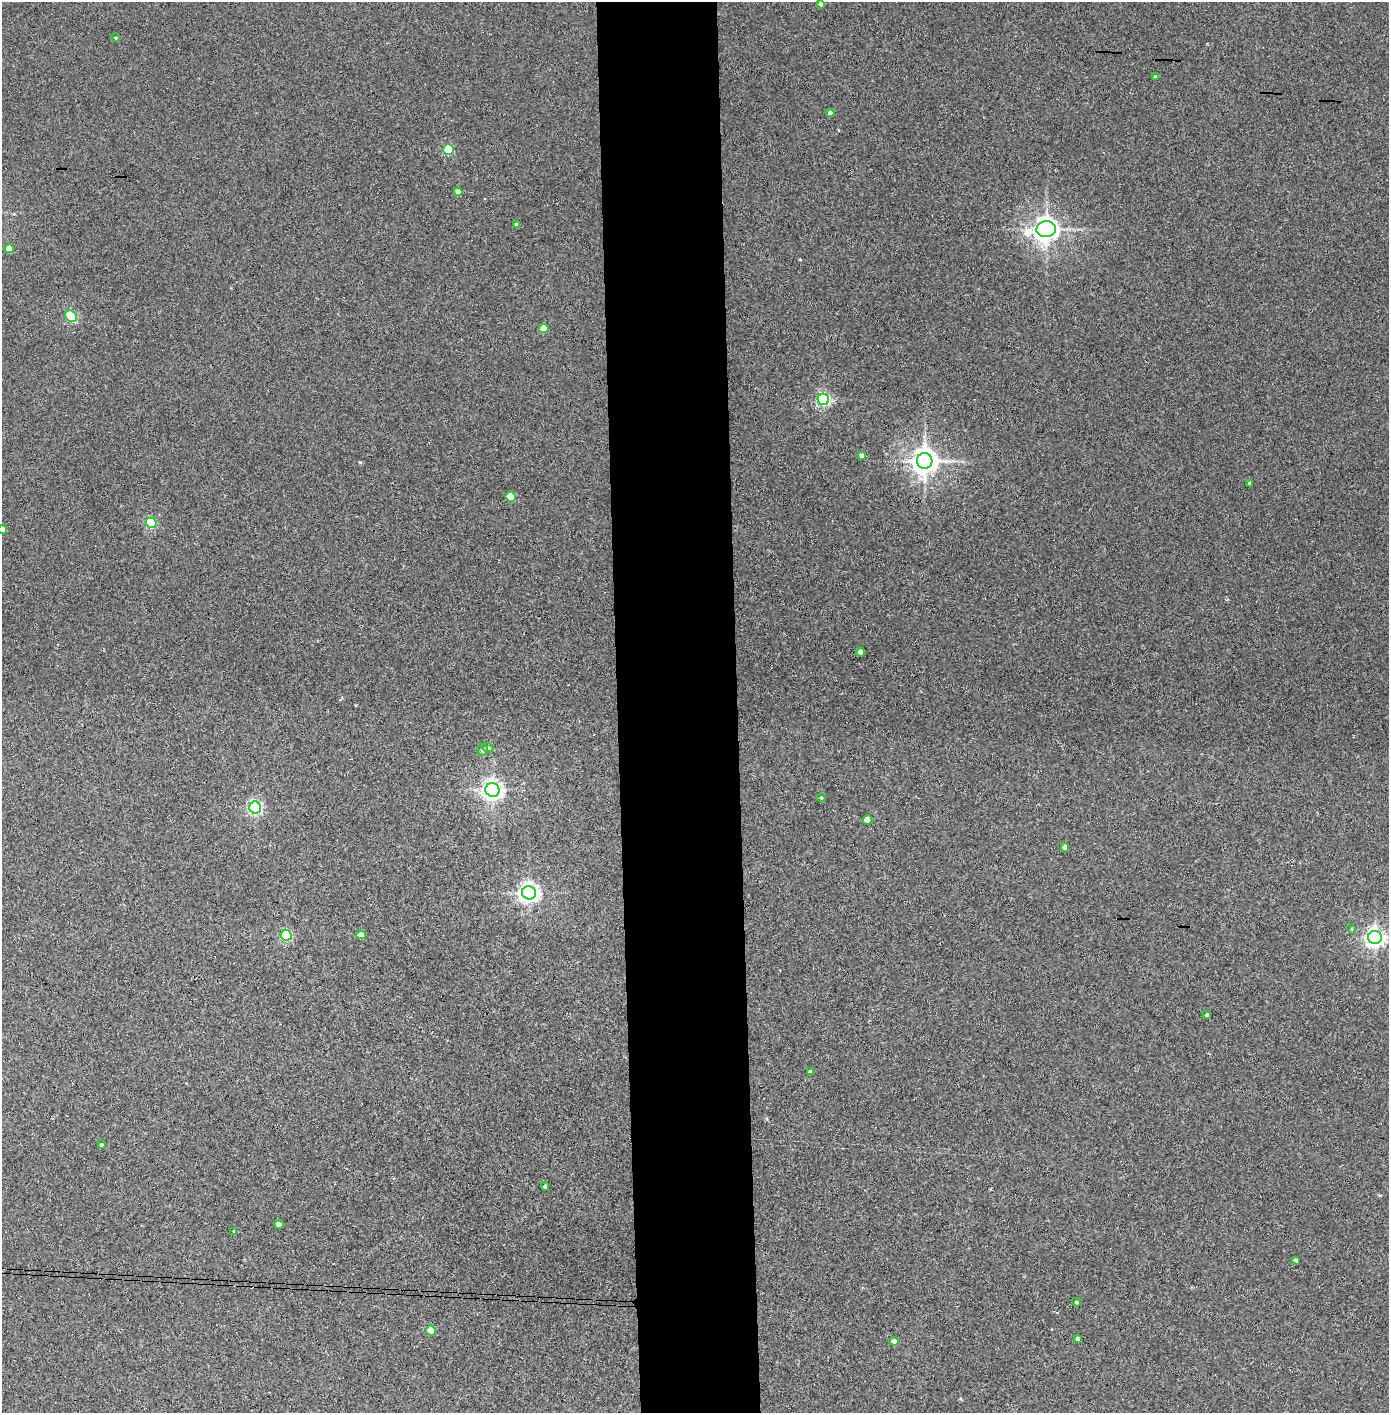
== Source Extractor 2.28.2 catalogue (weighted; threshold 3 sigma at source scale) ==
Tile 5 of 3 x 3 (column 2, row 2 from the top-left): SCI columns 1468-2854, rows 1415-2825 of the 4321 x 4242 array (HDU 1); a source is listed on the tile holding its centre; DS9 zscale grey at full resolution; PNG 1391 x 1415 px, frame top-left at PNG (2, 2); each listed source drawn as its Kron ellipse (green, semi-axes under 4 px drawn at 4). Shown black and unused: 9% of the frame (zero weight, under 3 of 4 exposures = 6% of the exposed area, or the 3 px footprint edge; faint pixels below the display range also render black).
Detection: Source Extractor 2.28.2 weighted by HDU 2 'WHT'; one run over the whole footprint, this tile lists its part. Background 0.0767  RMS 0.0062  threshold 0.0277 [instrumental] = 3 sigma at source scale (4.5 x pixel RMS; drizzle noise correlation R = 1.50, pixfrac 1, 0.05/0.05 arcsec/px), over >= 5 px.
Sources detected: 42; all 42 listed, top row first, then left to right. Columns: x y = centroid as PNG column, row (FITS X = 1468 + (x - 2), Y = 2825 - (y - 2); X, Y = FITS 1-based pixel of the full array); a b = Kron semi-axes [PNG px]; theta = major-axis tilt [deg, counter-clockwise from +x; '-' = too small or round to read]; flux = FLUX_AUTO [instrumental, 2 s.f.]
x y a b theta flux
821 4 4 3 - 1.4
116 38 4 3 - 0.54
1156 77 4 4 - 1.4
830 113 4 4 - 1.8
448 150 5 5 - 40
458 192 4 4 - 3.4
517 225 4 4 - 2.9
1046 229 10 8 9 490
9 249 5 4 - 5.9
71 316 6 5 - 39
544 329 5 4 - 11
823 399 6 5 - 110
862 455 4 4 - 3
925 461 8 8 - 690
1249 483 4 3 - 0.95
511 497 5 5 - 17
151 523 5 5 - 51
2 530 4 4 - 5.1
860 652 4 4 - 2.8
488 748 6 4 -24 1.2
483 750 6 5 - 1.8
492 790 7 7 - 340
821 798 4 4 - 0.57
255 808 6 6 - 140
868 820 5 4 - 9.9
1065 847 4 4 - 2.9
529 893 7 6 - 320
1352 929 5 3 - 0.58
286 935 6 5 - 59
361 935 5 4 - 6.3
1375 937 7 6 - 290
1207 1015 4 3 - 1.1
810 1072 4 3 - 1.2
101 1145 4 4 - 0.79
545 1186 4 4 - 1
279 1224 4 4 - 3.8
234 1231 3 3 - 0.92
1296 1260 4 3 - 1.2
1076 1302 4 3 - 0.84
431 1330 5 4 - 10
1077 1338 4 4 - 1.3
894 1341 5 4 - 4.9
Isophote crosses this tile's border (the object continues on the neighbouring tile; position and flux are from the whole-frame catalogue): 1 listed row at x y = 2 530